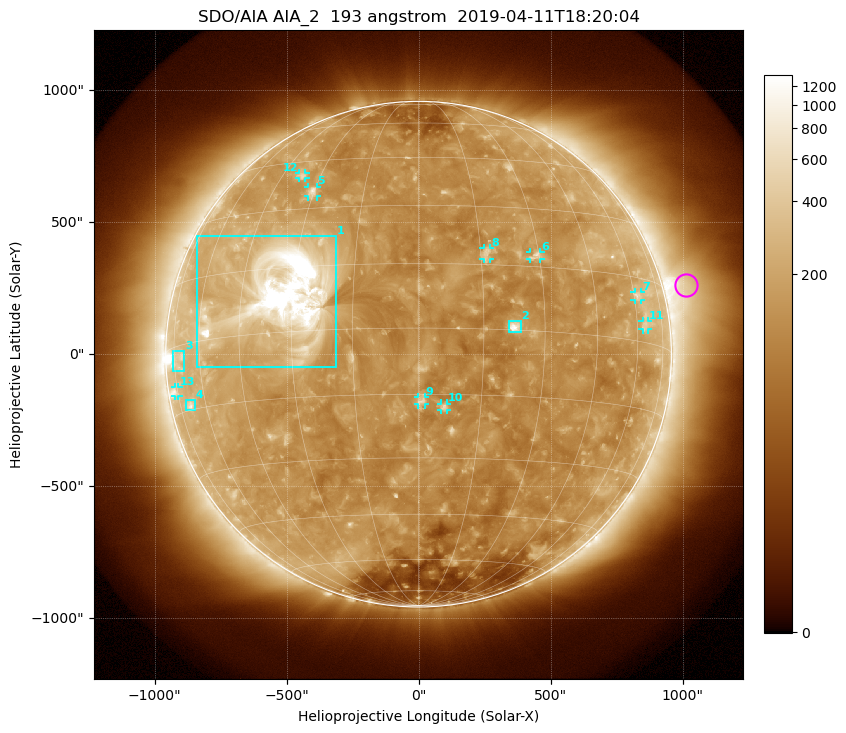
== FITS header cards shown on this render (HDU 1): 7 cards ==
TELESCOP= 'SDO/AIA'
INSTRUME= 'AIA_2'
WAVELNTH=                  193
WAVEUNIT= 'angstrom'
DATE-OBS= '2019-04-11T18:20:04.84'
CTYPE1  = 'HPLN-TAN'
CTYPE2  = 'HPLT-TAN'

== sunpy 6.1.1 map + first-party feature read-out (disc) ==
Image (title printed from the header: SDO/AIA AIA_2  193 angstrom  2019-04-11T18:20:04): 1024 x 1024 px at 2.4 arcsec/px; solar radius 958 arcsec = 399 px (full disc in frame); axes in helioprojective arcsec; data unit not stated in the header (colour bar unlabelled)
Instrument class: DISC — disc imager (sunpy class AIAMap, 193 A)
Bright regions (active regions / flare kernels): reference = the median radial profile (limb darkening/brightening removed); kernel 9 px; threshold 5 sigma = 215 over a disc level ~131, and >= 1.15x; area >= 12 px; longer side >= 10 px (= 24 arcsec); searched inside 0.97 R_sun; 13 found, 13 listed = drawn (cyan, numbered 1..; 9 of them under ~33 arcsec drawn as corner ticks so the feature stays visible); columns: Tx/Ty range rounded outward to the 5 arcsec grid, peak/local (2 s.f.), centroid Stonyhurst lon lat
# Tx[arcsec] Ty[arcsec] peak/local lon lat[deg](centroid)
1 -840..-310 -50..450 26 -32 +8
2 340..390 85..125 8.2 +22 +1
3 -930..-885 -65..15 3.5 -72 -3
4 -880..-845 -210..-175 3.6 -68 -14
5 -420..-385 595..635 4.6 -31 +35
6 420..460 360..390 3.9 +29 +18
7 815..845 205..235 3.2 +62 +11
8 245..270 360..400 3.4 +16 +18
9 -5..25 -190..-160 3.7 +1 -17
10 85..110 -210..-185 4.2 +6 -18
11 850..870 90..125 2.6 +64 +4
12 -455..-430 665..690 3.1 -37 +40
13 -925..-910 -160..-125 3 -76 -10
Off-limb structures (1.02-1.3 R_sun): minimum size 162 px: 3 found; the strongest spans PA ~245..325 deg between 1.02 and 1.3 R_sun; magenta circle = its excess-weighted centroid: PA ~285 deg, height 1.09 R_sun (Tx ~1015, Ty ~260 arcsec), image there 3.2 x the reference